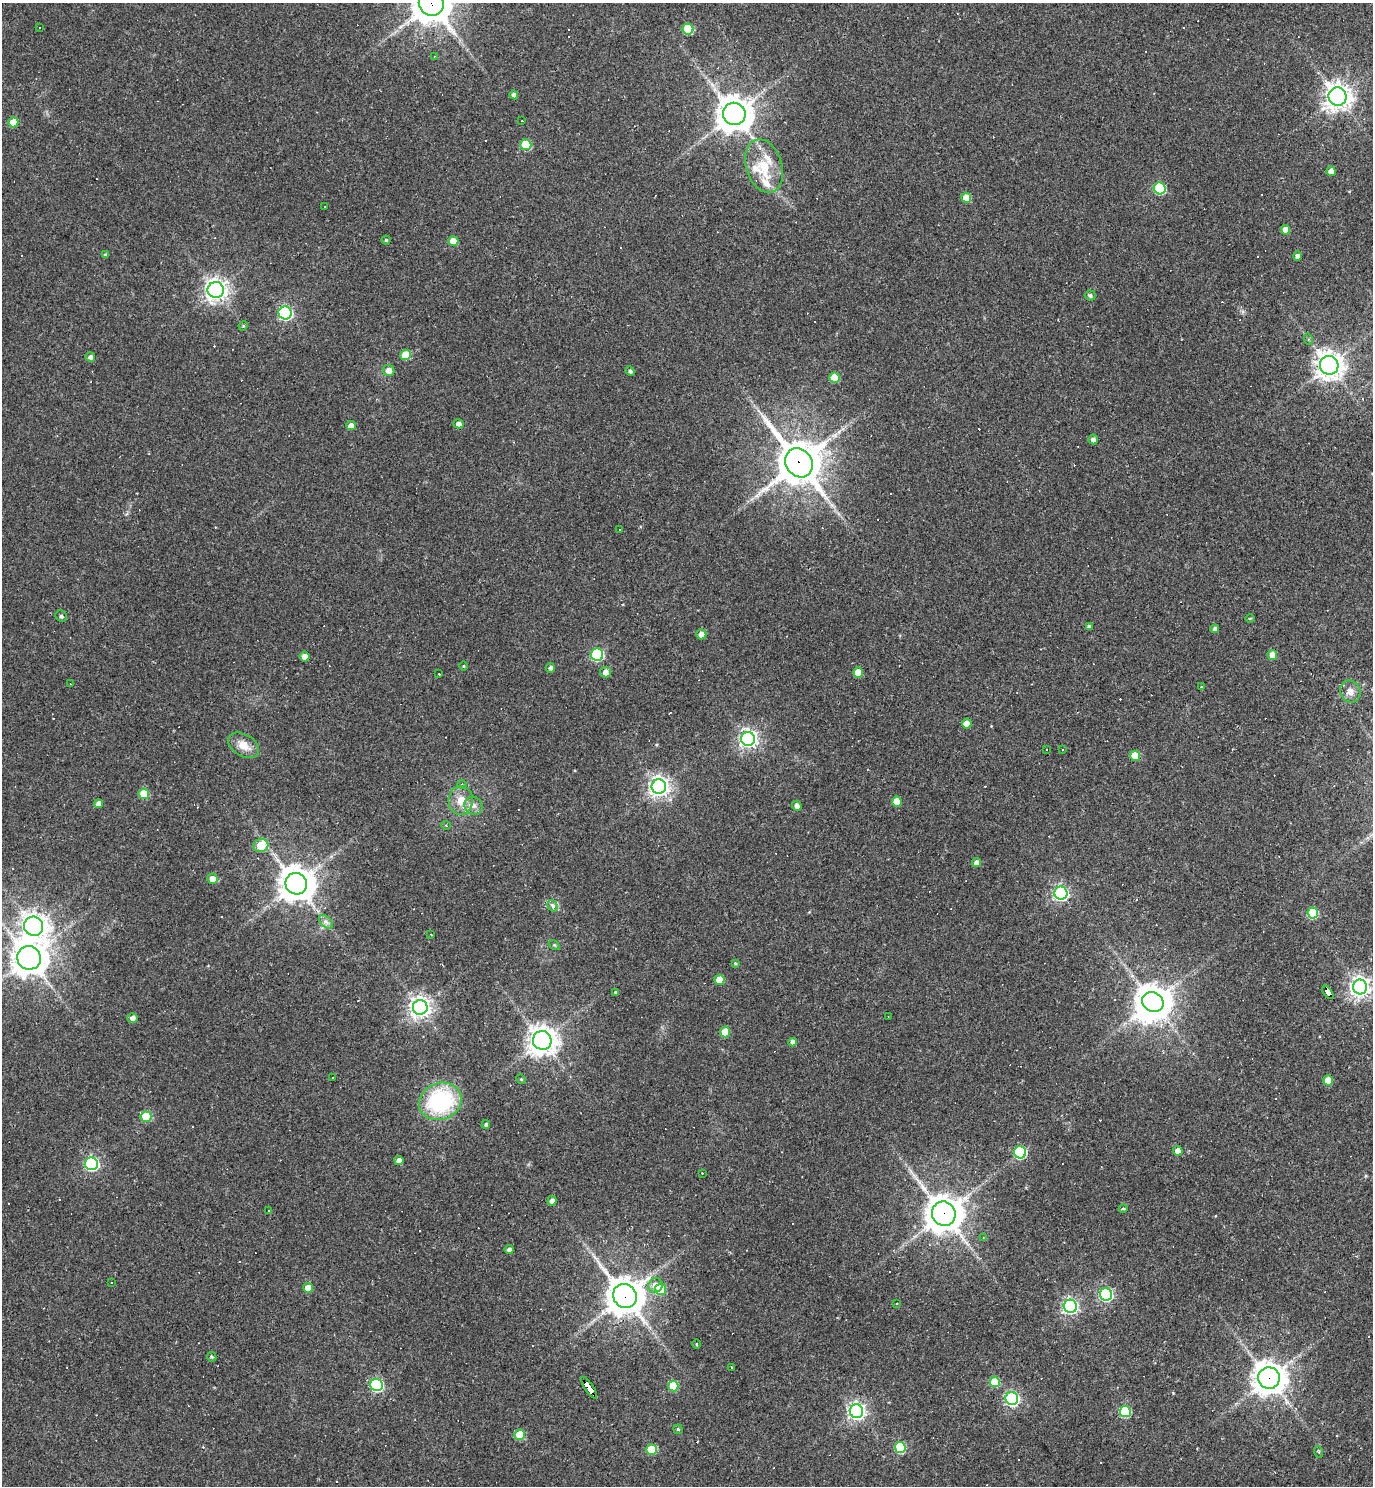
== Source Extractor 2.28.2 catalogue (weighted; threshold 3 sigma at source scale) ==
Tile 6 of 4 x 4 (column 2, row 2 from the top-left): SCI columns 1524-2894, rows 2967-4450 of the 5928 x 5933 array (HDU 1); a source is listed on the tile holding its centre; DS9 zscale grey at full resolution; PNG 1375 x 1488 px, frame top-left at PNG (2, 3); each listed source drawn as its Kron ellipse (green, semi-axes under 4 px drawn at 4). Shown black and unused: <1% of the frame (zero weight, under 2 of 3 exposures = <1% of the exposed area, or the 3 px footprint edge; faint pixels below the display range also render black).
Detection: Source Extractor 2.28.2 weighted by HDU 2 'WHT'; one run over the whole footprint, this tile lists its part. Background 0.103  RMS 0.0068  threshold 0.0304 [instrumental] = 3 sigma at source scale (4.5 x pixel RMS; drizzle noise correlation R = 1.50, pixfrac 1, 0.05/0.05 arcsec/px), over >= 5 px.
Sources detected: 180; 1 inside a brighter object's white glare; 45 cosmic-ray / hot-pixel residue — neither listed nor drawn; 2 inside a brighter listed object's ellipse — not listed separately; the other 132 listed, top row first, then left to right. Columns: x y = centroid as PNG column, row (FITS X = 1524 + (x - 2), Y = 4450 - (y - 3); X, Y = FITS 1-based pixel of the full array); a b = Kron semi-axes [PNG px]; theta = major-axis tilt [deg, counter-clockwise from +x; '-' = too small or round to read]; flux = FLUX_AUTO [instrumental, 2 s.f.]
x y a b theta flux
431 3 13 12 - 1700
40 27 2 2 - 0.54
688 29 5 5 - 28
434 56 4 3 - 0.51
514 95 4 4 - 2.4
1338 97 9 9 - 640
734 114 11 11 - 1200
522 121 2 2 - 0.47
13 122 5 5 - 9.9
526 145 5 5 - 28
764 166 27 18 -73 23
1331 171 5 4 - 6
1160 188 6 6 - 55
966 198 5 5 - 11
325 207 2 2 - 0.43
1286 230 5 4 - 7.5
386 240 4 4 - 0.9
453 241 5 5 - 9.2
105 255 4 3 - 1.2
1297 256 4 4 - 2.2
216 290 8 8 - 440
1090 295 5 5 - 1.7
285 313 6 6 - 130
243 326 5 4 - 0.68
1308 339 6 3 -73 0.87
406 355 5 5 - 18
90 357 4 4 - 2.4
1329 365 9 9 - 660
389 370 6 5 - 5.4
630 371 5 4 - 1.5
834 378 5 5 - 18
458 424 5 4 - 3.1
351 426 5 4 - 5
1093 439 5 4 - 2.3
799 463 15 13 -53 2400
620 530 3 2 - 0.62
61 616 6 5 - 1.8
1250 618 5 3 - 0.67
1089 627 4 4 - 2.5
1215 629 4 4 - 2.8
701 634 5 5 - 6.2
597 654 6 6 - 73
1272 655 5 4 - 7.6
305 656 5 5 - 4.2
463 666 5 3 - 0.62
550 668 5 4 - 1.8
605 672 5 5 - 3.5
858 672 5 5 - 12
439 674 3 3 - 0.8
70 684 3 2 - 0.39
1201 687 3 2 - 0.53
1350 691 11 10 - 5.6
967 724 5 5 - 8.7
748 739 7 7 - 290
244 745 17 10 -32 8.6
1062 749 3 2 - 0.69
1046 750 2 2 - 0.69
1135 756 5 5 - 18
462 784 4 4 - 0.87
659 787 7 7 - 380
144 794 5 5 - 20
461 800 14 12 86 10
897 801 5 5 - 11
99 804 4 4 - 3.9
473 806 9 8 - 3.8
797 806 5 4 - 3
446 825 4 4 - 0.82
261 845 7 6 - 17
976 862 4 4 - 3.1
212 879 5 5 - 5.7
296 884 11 10 - 1300
1061 893 6 6 - 170
553 906 6 4 -58 2.9
1313 913 5 5 - 35
326 922 8 5 -45 2.2
34 926 10 9 - 600
431 935 2 2 - 0.59
554 945 6 4 -32 0.82
29 958 12 11 - 1200
735 963 4 4 - 0.74
719 980 5 5 - 13
1360 987 7 7 - 390
1328 992 7 4 -55 160
616 993 4 3 - 1.6
1153 1002 11 9 -31 1100
420 1007 7 7 - 440
888 1016 3 2 - 0.39
132 1018 5 5 - 3.1
725 1032 5 5 - 16
542 1040 9 9 - 800
793 1042 4 4 - 3.4
332 1078 2 2 - 0.49
521 1079 5 4 - 0.79
1328 1080 5 5 - 9
440 1101 22 18 20 74
146 1117 5 5 - 25
486 1125 4 3 - 1.3
1178 1151 4 4 - 5.7
1020 1152 6 6 - 71
399 1160 4 4 - 3.6
91 1164 6 6 - 130
702 1173 2 2 - 0.45
552 1201 5 4 - 3.2
1123 1209 4 3 - 0.67
268 1210 2 2 - 0.63
944 1214 12 11 - 1400
983 1238 3 3 - 0.68
509 1249 4 4 - 2.3
111 1283 3 3 - 1.3
655 1285 7 7 - 5.5
308 1288 5 5 - 7.7
660 1289 5 5 - 15
1106 1294 6 6 - 94
625 1296 12 11 - 1500
896 1303 3 2 - 0.75
1070 1306 6 6 - 170
696 1344 4 3 - 0.58
212 1357 5 4 - 1.2
732 1368 3 3 - 1.4
1269 1378 11 11 - 1000
995 1382 5 5 - 19
377 1385 6 6 - 85
673 1386 5 5 - 24
589 1388 13 4 -56 120
1012 1399 6 6 - 130
857 1411 7 6 - 260
1125 1412 5 5 - 52
678 1429 5 4 - 0.88
520 1435 5 5 - 24
900 1447 6 5 - 42
651 1450 5 5 - 24
1319 1452 6 3 -71 0.81
Overlapping masked pixels (flux is a lower limit): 7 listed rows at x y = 431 3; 799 463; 1328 992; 944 1214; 625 1296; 1269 1378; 589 1388
Isophote crosses this tile's border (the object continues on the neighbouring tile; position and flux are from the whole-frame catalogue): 2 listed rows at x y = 431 3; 1360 987